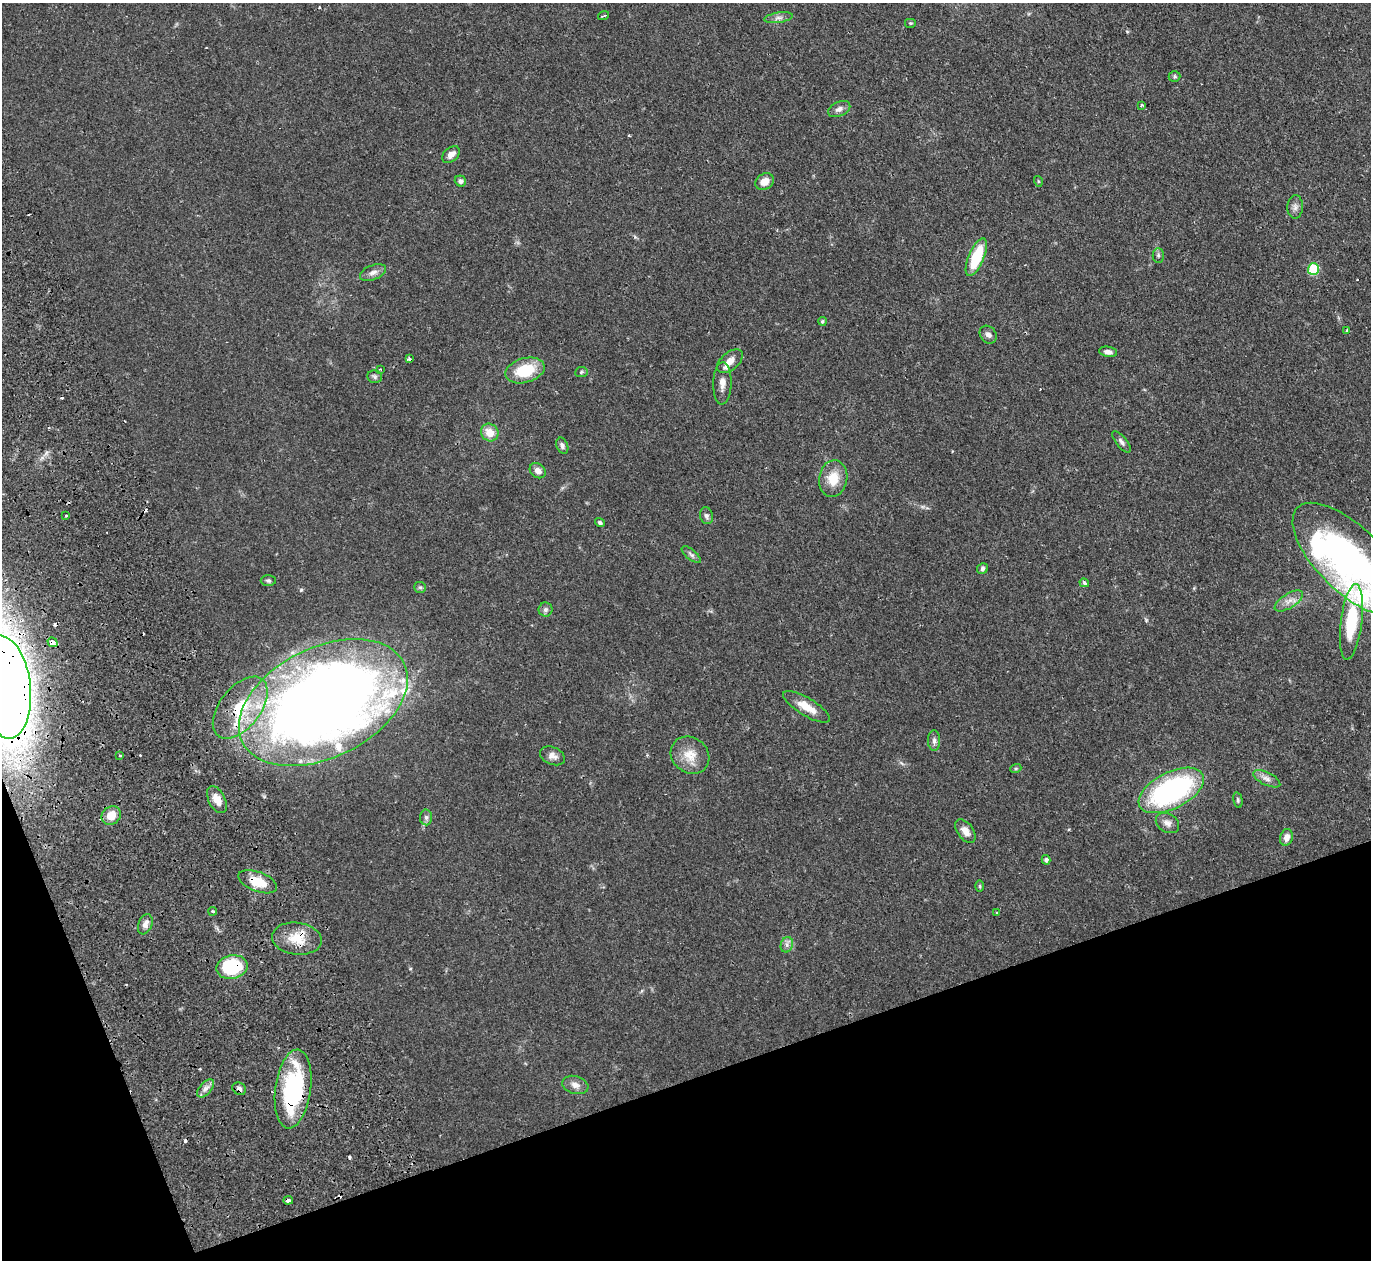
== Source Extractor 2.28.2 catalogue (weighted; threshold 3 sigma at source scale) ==
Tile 14 of 4 x 4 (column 2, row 4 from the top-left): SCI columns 1700-3068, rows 477-1734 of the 6129 x 6111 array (HDU 1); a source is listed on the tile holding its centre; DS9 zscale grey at full resolution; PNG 1373 x 1262 px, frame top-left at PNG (2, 3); each listed source drawn as its Kron ellipse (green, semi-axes under 4 px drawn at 4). Shown black and unused: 17% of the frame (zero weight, under 2 of 3 exposures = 11% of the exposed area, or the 3 px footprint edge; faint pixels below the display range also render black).
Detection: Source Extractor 2.28.2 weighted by HDU 2 'WHT'; one run over the whole footprint, this tile lists its part. Background 0.0542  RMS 0.0046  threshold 0.0205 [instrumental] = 3 sigma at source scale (4.5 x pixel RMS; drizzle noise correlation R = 1.50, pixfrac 1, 0.05/0.05 arcsec/px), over >= 5 px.
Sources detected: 94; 1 inside a brighter object's white glare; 10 cosmic-ray / hot-pixel residue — neither listed nor drawn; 7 inside a brighter listed object's ellipse — not listed separately; the other 76 listed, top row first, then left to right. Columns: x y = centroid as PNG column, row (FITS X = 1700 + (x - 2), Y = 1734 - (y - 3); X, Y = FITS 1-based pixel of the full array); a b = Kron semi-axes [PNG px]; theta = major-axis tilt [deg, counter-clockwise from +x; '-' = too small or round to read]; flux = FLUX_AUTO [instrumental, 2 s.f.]
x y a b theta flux
603 16 6 2 20 0.94
778 18 14 5 9 1.9
910 23 6 5 - 0.59
1174 76 6 5 - 0.68
1141 105 3 3 - 0.77
839 109 12 7 25 2.2
451 155 10 6 39 2.8
460 181 6 5 - 1.4
1038 181 5 3 - 0.45
765 182 10 7 30 4
1295 207 12 8 87 2
1158 255 7 5 90 0.96
976 257 20 7 67 19
1313 269 6 5 - 26
373 273 14 7 21 2.4
822 321 4 4 - 0.76
1347 330 4 3 - 0.6
988 335 9 8 - 1.9
1108 352 9 5 -8 2
409 359 3 3 - 2.5
730 361 15 8 41 4.2
380 369 3 3 - 0.44
525 370 20 12 15 17
581 372 6 5 - 0.78
375 377 7 6 - 1
722 383 21 9 88 4.5
490 432 9 8 - 6
1121 442 13 5 -51 1.5
562 446 8 5 -68 1.4
538 471 9 7 -40 2.6
833 479 18 14 79 8.7
66 516 3 2 - 0.66
706 516 8 6 -76 1.2
600 523 5 4 - 1.1
691 555 12 5 -40 1.3
1350 559 73 32 -44 150
982 568 6 5 - 1
268 580 7 5 -1 0.97
1084 583 5 4 - 0.99
420 587 6 5 - 0.83
1289 601 16 7 32 3.4
545 609 7 7 - 1.3
1351 622 38 10 83 23
52 642 5 4 - 5.5
4 687 52 26 -83 780
323 703 90 55 26 660
807 707 27 9 -31 7.1
240 708 36 20 52 23
934 741 10 6 -90 1.5
690 755 20 17 -38 7.8
120 756 3 3 - 1.3
552 756 13 8 -23 2.5
1016 768 5 3 - 0.54
1267 779 15 6 -26 2.4
1171 790 35 18 27 84
217 800 14 8 -63 4.6
1238 800 8 4 -77 0.76
111 816 10 8 39 5.9
426 817 8 6 -88 1.4
1167 823 12 9 -31 2.6
965 831 13 8 -53 3.4
1286 837 8 6 72 2.9
1046 860 4 4 - 1
258 882 20 10 -20 9.3
980 886 6 4 -90 0.51
213 911 4 3 - 0.95
997 912 4 2 - 0.42
145 924 10 7 67 2.2
297 939 25 16 -7 11
787 945 8 6 71 1.6
232 967 16 11 11 33
575 1085 13 9 -16 2.9
205 1088 11 6 49 2.2
239 1089 7 6 - 1.4
293 1089 40 17 82 51
288 1200 5 3 - 4.1
Overlapping masked pixels (flux is a lower limit): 10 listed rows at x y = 52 642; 4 687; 323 703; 240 708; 258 882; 297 939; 232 967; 239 1089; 293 1089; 288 1200
Isophote crosses this tile's border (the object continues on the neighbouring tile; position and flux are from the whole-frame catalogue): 2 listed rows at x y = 1350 559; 4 687